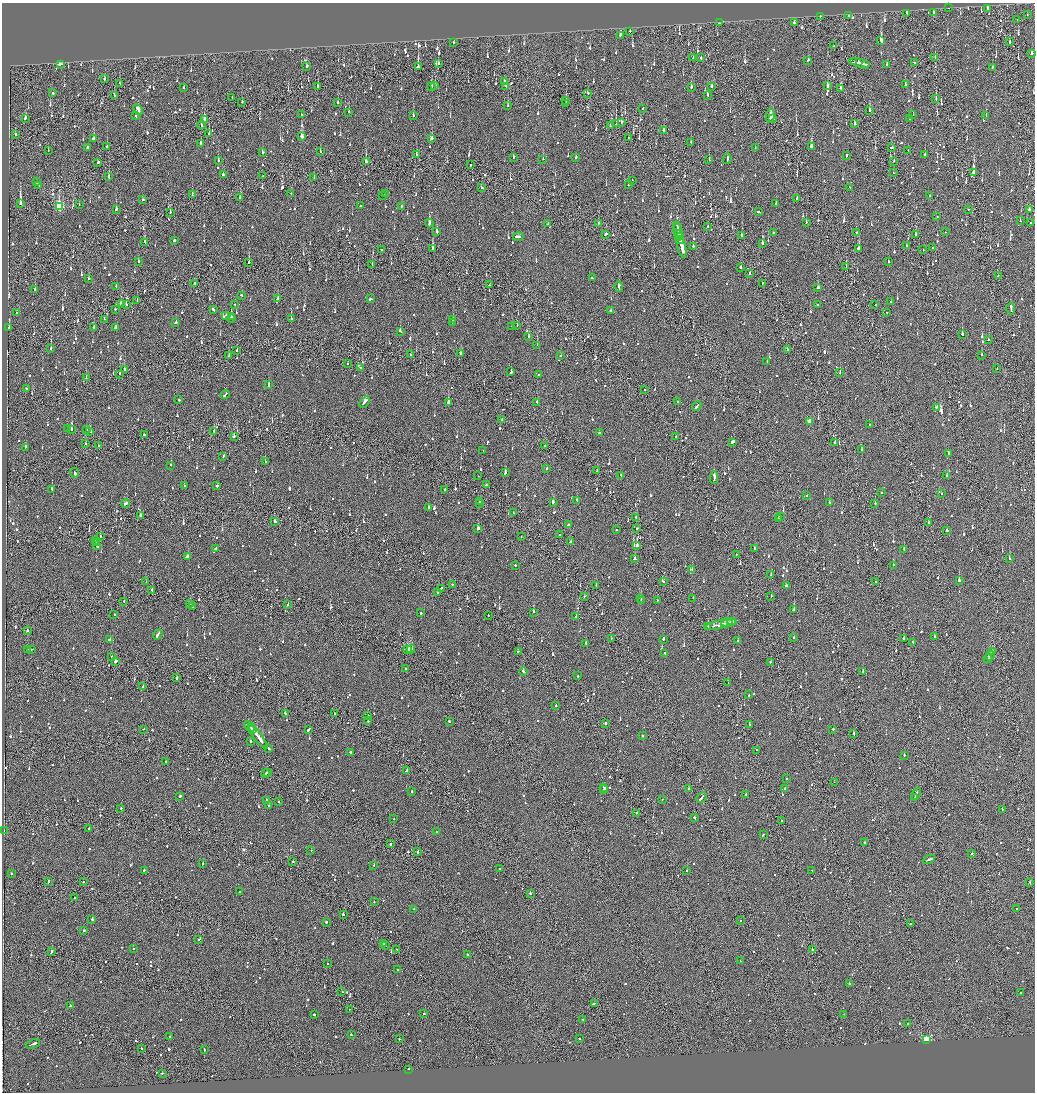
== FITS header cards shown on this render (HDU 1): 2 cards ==
NAXIS1  =                 2065
NAXIS2  =                 2180

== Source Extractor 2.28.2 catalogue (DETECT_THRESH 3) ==
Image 2065 x 2180 px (HDU 1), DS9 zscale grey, zoomed out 1/2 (1 PNG px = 2 x 2 image px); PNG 1037 x 1094 px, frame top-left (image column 1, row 2179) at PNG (2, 3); each listed source drawn as its Kron ellipse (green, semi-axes under 4 px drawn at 4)
Background -0.129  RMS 0.067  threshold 0.201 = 3 sigma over >= 5 px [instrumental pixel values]
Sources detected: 1742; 99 cannot appear on this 1/2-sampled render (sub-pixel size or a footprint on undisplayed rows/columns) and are neither listed nor drawn; of the other 1643, the 500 brightest by FLUX_AUTO listed and drawn (1143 fainter detections omitted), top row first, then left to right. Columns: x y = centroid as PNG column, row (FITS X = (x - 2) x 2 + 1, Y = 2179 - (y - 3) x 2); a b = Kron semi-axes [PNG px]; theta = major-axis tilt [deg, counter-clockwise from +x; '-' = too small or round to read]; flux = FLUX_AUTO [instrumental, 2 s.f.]
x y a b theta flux
949 8 2 1 - 110
987 8 2 2 - 120
906 13 2 2 - 170
933 13 3 2 - 170
1027 15 2 2 - 180
820 16 2 1 - 140
849 16 3 2 - 120
1017 19 2 1 - 150
719 23 2 2 - 320
794 23 2 2 - 140
630 31 2 2 - 120
620 35 2 2 - 340
881 41 3 2 - 1100
1009 42 3 2 - 160
454 43 2 2 - 270
834 46 3 2 - 310
1032 53 2 2 - 660
693 58 2 2 - 130
701 58 3 1 - 170
935 58 2 1 - 330
808 60 2 2 - 360
854 62 3 1 - 190
914 62 2 2 - 800
438 63 2 2 - 150
860 63 10 2 -14 760
60 64 3 2 - 400
866 64 2 2 - 110
887 64 2 2 - 390
307 66 2 2 - 180
418 66 4 2 - 630
992 67 2 2 - 120
104 79 2 2 - 290
504 82 2 2 - 230
120 83 3 2 - 270
905 85 2 2 - 160
317 86 2 2 - 310
435 86 3 2 - 160
506 86 2 2 - 250
712 86 2 2 - 180
827 86 3 2 - 120
431 87 2 2 - 690
691 87 3 2 - 310
183 88 2 2 - 230
841 88 3 3 - 180
53 93 2 2 - 120
588 93 2 1 - 330
708 95 3 2 - 180
114 96 2 2 - 180
232 97 2 2 - 170
936 99 3 1 - 150
566 101 2 1 - 390
242 102 2 2 - 270
338 102 2 2 - 120
565 104 2 1 - 150
508 106 2 2 - 150
643 108 2 1 - 110
138 110 6 2 -63 590
869 110 2 1 - 520
348 112 2 2 - 590
136 115 2 2 - 130
301 115 2 2 - 190
413 115 2 2 - 270
913 115 2 2 - 110
770 116 7 2 83 920
986 116 2 2 - 350
25 118 3 2 - 170
773 118 3 2 - 240
910 119 2 2 - 150
205 120 2 2 - 130
621 122 2 2 - 180
855 123 2 2 - 140
616 124 2 1 - 260
201 125 4 2 - 370
611 126 3 2 - 280
664 130 2 2 - 400
16 134 2 2 - 200
209 134 2 2 - 340
302 137 3 2 - 910
93 138 2 2 - 200
432 138 2 2 - 2400
628 138 2 2 - 240
691 142 2 1 - 160
200 143 2 2 - 240
87 147 2 2 - 180
107 147 2 2 - 150
811 147 4 3 - 190
755 148 2 2 - 120
892 148 3 2 - 170
908 150 3 2 - 170
48 151 2 2 - 110
262 152 2 2 - 140
320 152 2 2 - 160
416 155 2 2 - 110
925 155 3 2 - 280
846 156 4 2 - 200
513 157 2 2 - 190
576 158 2 2 - 390
543 159 2 2 - 140
727 159 5 2 - 450
709 160 2 2 - 140
218 161 2 2 - 130
366 161 2 2 - 200
894 161 2 1 - 130
98 162 2 2 - 490
470 165 2 2 - 270
893 173 2 2 - 160
974 173 3 2 - 3100
223 174 2 2 - 280
263 176 2 2 - 130
108 177 2 2 - 470
314 178 2 1 - 160
632 180 2 2 - 190
36 182 2 1 - 260
39 185 2 2 - 180
628 185 2 2 - 130
850 187 2 2 - 120
482 188 3 2 - 110
291 193 2 2 - 130
385 194 3 2 - 160
192 195 2 1 - 500
383 195 3 2 - 140
930 195 2 2 - 290
240 198 3 2 - 230
796 199 2 2 - 110
143 200 3 2 - 160
20 203 2 2 - 5200
776 203 2 2 - 240
79 205 2 2 - 120
361 205 2 2 - 140
401 206 2 2 - 150
59 207 3 3 - 1200
116 209 2 2 - 210
968 209 2 1 - 190
1029 210 3 2 - 240
170 212 2 1 - 120
759 212 3 1 - 430
937 217 2 2 - 240
1020 221 2 2 - 130
806 222 2 2 - 290
429 223 4 2 - 600
599 223 2 2 - 190
1030 223 2 2 - 110
548 224 2 2 - 190
708 226 2 2 - 120
677 228 2 1 - 1300
678 231 10 2 -76 7200
437 232 2 2 - 250
945 232 2 1 - 120
773 233 2 2 - 310
856 233 2 2 - 120
606 234 3 2 - 300
679 235 2 2 - 1300
915 235 4 2 - 210
742 236 2 2 - 300
518 237 5 2 - 290
680 238 5 2 - 3500
174 240 2 2 - 480
145 242 3 2 - 110
762 244 3 2 - 460
693 246 2 2 - 220
906 246 2 2 - 120
682 247 11 2 -77 6700
933 248 2 2 - 200
432 249 2 2 - 5400
858 249 3 2 - 370
382 250 2 1 - 150
923 250 2 2 - 160
138 261 2 2 - 290
249 262 2 2 - 290
888 262 2 2 - 160
372 265 2 1 - 130
846 266 3 1 - 200
740 268 2 2 - 760
750 273 3 2 - 150
998 276 2 1 - 130
592 278 2 2 - 180
88 279 2 2 - 140
195 283 2 2 - 110
763 283 2 1 - 280
489 285 2 1 - 320
116 286 3 2 - 110
619 287 5 2 - 410
818 288 2 2 - 190
35 290 2 2 - 110
242 295 3 2 - 150
278 299 2 2 - 120
370 299 3 2 - 170
137 301 2 1 - 150
891 302 2 1 - 210
121 303 3 2 - 220
235 304 2 2 - 130
875 304 2 1 - 140
126 305 2 1 - 220
817 305 2 2 - 150
1011 308 6 2 -87 330
116 309 2 1 - 120
213 310 3 2 - 210
610 310 2 2 - 130
17 312 2 1 - 190
886 312 2 2 - 130
225 315 3 2 - 120
231 316 2 2 - 300
104 319 2 2 - 380
232 319 2 1 - 320
291 319 2 2 - 140
453 320 3 2 - 160
453 322 2 2 - 240
176 323 2 2 - 650
512 326 2 1 - 280
517 326 2 1 - 130
9 328 2 2 - 160
93 328 2 2 - 120
115 328 3 2 - 160
400 331 3 2 - 200
962 334 2 2 - 530
529 336 2 2 - 260
988 340 2 2 - 120
537 345 2 2 - 370
51 349 2 2 - 110
237 350 2 2 - 190
787 350 2 2 - 120
461 354 2 2 - 490
411 355 2 1 - 140
982 355 2 2 - 140
229 356 2 1 - 110
560 356 2 2 - 200
767 362 2 2 - 110
348 364 2 2 - 140
360 368 2 2 - 140
997 368 2 1 - 260
124 369 3 2 - 230
511 372 3 2 - 230
840 373 2 2 - 140
120 374 2 2 - 170
539 375 2 2 - 140
86 377 2 1 - 230
269 385 3 2 - 160
27 388 2 2 - 110
645 390 2 1 - 200
225 395 4 2 - 770
179 400 2 2 - 300
678 401 2 2 - 210
364 402 6 2 49 460
448 402 2 2 - 530
537 402 2 2 - 200
697 406 5 2 - 630
937 407 3 2 - 150
502 420 2 2 - 130
809 421 3 2 - 200
869 425 2 2 - 130
67 428 2 2 - 110
71 429 2 2 - 290
87 430 2 2 - 190
90 431 3 2 - 430
214 432 3 1 - 260
599 433 2 1 - 730
144 434 2 2 - 230
234 436 2 2 - 190
675 437 2 2 - 120
733 442 4 2 - 370
834 443 2 1 - 1300
86 444 2 1 - 690
99 446 2 1 - 130
545 446 3 2 - 190
25 447 3 2 - 180
483 450 2 1 - 330
862 450 2 1 - 150
948 454 3 2 - 260
223 456 2 2 - 140
265 462 2 2 - 120
171 465 2 2 - 200
547 468 2 2 - 190
597 471 2 2 - 130
75 473 5 2 - 310
505 473 3 2 - 390
621 475 3 2 - 130
478 476 2 1 - 150
947 476 2 2 - 170
714 478 6 2 -88 970
486 485 2 2 - 140
184 486 2 2 - 110
217 486 2 2 - 220
52 489 2 2 - 850
445 490 2 2 - 120
882 492 2 2 - 160
941 494 2 2 - 150
807 495 2 2 - 240
577 500 2 2 - 250
479 501 2 2 - 120
553 502 2 2 - 220
829 503 2 2 - 200
875 503 3 2 - 210
125 504 4 2 - 230
480 504 2 2 - 120
428 507 3 2 - 120
514 513 2 1 - 140
140 516 2 1 - 780
781 516 2 2 - 120
636 517 2 2 - 130
778 519 2 2 - 170
275 521 2 2 - 980
929 523 3 2 - 410
568 525 3 2 - 210
478 528 2 2 - 960
637 528 2 2 - 120
616 530 2 2 - 210
947 530 2 2 - 940
560 535 2 2 - 300
100 536 2 2 - 290
521 536 2 1 - 240
96 540 2 1 - 140
96 542 2 1 - 150
570 542 3 2 - 120
97 545 4 2 - 340
637 545 2 2 - 3300
216 549 3 2 - 210
755 549 2 1 - 110
904 549 2 2 - 200
736 555 2 1 - 190
187 557 3 2 - 620
635 559 3 2 - 290
1009 559 2 2 - 490
516 565 2 2 - 160
894 565 2 2 - 220
692 570 3 2 - 230
771 575 2 2 - 450
959 580 2 2 - 1300
663 581 3 2 - 210
146 582 2 1 - 260
875 582 2 2 - 170
452 585 2 1 - 760
596 585 2 2 - 150
786 586 2 2 - 170
441 588 3 2 - 210
152 590 2 2 - 160
437 593 3 2 - 210
771 596 2 2 - 200
584 597 2 1 - 140
641 598 2 2 - 400
693 598 2 2 - 120
124 601 2 1 - 110
641 601 3 2 - 200
657 601 2 2 - 140
189 604 2 2 - 160
288 605 2 1 - 190
192 607 2 2 - 120
794 609 3 2 - 460
533 612 2 2 - 200
421 613 2 2 - 140
114 614 2 2 - 190
488 615 2 1 - 140
576 617 2 2 - 200
729 622 8 2 8 540
732 622 4 2 - 340
725 623 2 1 - 140
719 624 14 2 14 950
708 626 2 2 - 780
27 631 2 2 - 200
158 635 5 2 - 370
793 637 2 1 - 360
934 637 2 2 - 150
903 638 2 2 - 170
611 639 2 1 - 110
663 639 2 1 - 140
109 640 3 2 - 200
738 641 2 2 - 140
913 642 2 2 - 200
586 643 2 2 - 360
31 649 2 2 - 110
407 649 3 2 - 310
411 649 4 1 - 510
27 650 2 2 - 180
518 651 2 2 - 140
993 651 3 2 - 430
665 653 3 2 - 690
990 656 5 2 - 450
112 657 2 2 - 240
988 659 4 1 - 230
115 662 3 2 - 500
770 662 2 1 - 220
405 669 2 2 - 170
523 671 2 2 - 120
863 671 3 2 - 370
578 676 2 2 - 180
177 678 2 2 - 260
728 683 2 1 - 140
143 687 3 2 - 340
749 695 2 2 - 130
556 705 2 2 - 140
285 713 3 2 - 130
335 714 2 2 - 110
368 715 2 1 - 140
368 721 2 2 - 280
449 721 2 2 - 140
606 723 2 2 - 360
749 725 2 2 - 210
249 726 6 2 -43 470
143 729 2 2 - 110
308 729 4 2 - 190
833 729 2 2 - 500
252 730 3 1 - 190
854 733 3 2 - 240
642 736 2 2 - 230
258 737 15 2 -53 1100
251 741 2 2 - 110
268 748 3 2 - 180
757 750 2 2 - 110
350 752 2 2 - 160
904 755 2 2 - 290
166 762 2 2 - 190
407 770 3 2 - 130
266 773 4 1 - 300
268 773 2 1 - 210
787 779 2 1 - 170
834 782 2 2 - 130
604 787 3 2 - 290
688 788 2 2 - 290
785 789 3 2 - 310
604 790 3 1 - 260
412 791 2 2 - 340
746 794 2 1 - 620
916 794 6 2 70 490
180 796 3 2 - 180
701 798 6 1 47 390
914 798 4 1 - 280
266 800 2 2 - 200
662 800 2 2 - 110
278 802 2 2 - 130
269 806 2 2 - 200
121 809 2 2 - 150
1002 809 2 2 - 290
636 813 2 1 - 150
694 818 3 2 - 210
394 819 2 2 - 130
781 821 2 1 - 110
89 829 2 2 - 580
4 831 2 1 - 140
437 832 3 2 - 120
763 835 2 2 - 160
864 842 2 2 - 250
390 844 3 1 - 580
311 851 2 2 - 150
418 852 2 2 - 930
972 853 2 2 - 150
929 859 6 2 25 410
293 861 2 2 - 130
203 864 2 2 - 130
374 865 2 2 - 150
499 869 2 2 - 130
144 870 2 2 - 290
812 870 2 2 - 110
687 871 2 2 - 120
11 873 2 2 - 220
48 882 3 2 - 140
83 882 2 1 - 110
1030 883 3 1 - 130
240 892 2 1 - 260
530 893 3 2 - 120
75 897 2 2 - 110
374 902 2 1 - 500
413 909 2 2 - 110
1016 909 2 2 - 260
343 914 2 2 - 450
92 919 2 2 - 430
740 921 2 2 - 230
326 922 2 2 - 110
911 924 2 1 - 120
84 930 2 2 - 130
198 939 2 2 - 190
384 943 2 2 - 140
385 946 2 2 - 120
133 949 2 2 - 140
397 949 2 1 - 110
812 950 2 1 - 850
51 952 3 2 - 270
467 955 2 2 - 160
740 961 2 2 - 230
327 964 2 2 - 140
398 970 2 2 - 160
849 984 2 2 - 190
342 991 2 1 - 660
1021 993 2 2 - 770
595 1003 4 2 - 270
70 1006 2 1 - 510
349 1009 2 1 - 200
424 1013 2 2 - 190
844 1014 2 1 - 220
314 1015 2 2 - 180
582 1019 2 1 - 170
908 1024 2 2 - 290
351 1035 2 2 - 160
169 1036 2 2 - 680
399 1039 2 1 - 340
579 1039 2 2 - 130
926 1039 3 3 - 1200
33 1044 7 2 21 520
141 1048 2 1 - 110
204 1049 3 2 - 140
409 1069 2 2 - 210
162 1073 2 2 - 190
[1143 fainter detections neither listed nor drawn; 99 sub-pixel or undisplayed-footprint detections neither listed nor drawn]